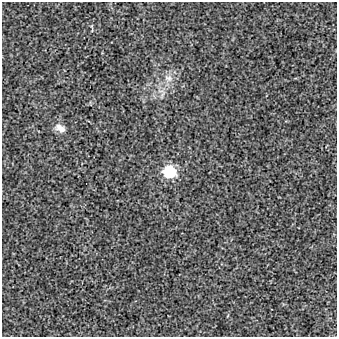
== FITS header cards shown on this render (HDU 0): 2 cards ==
NAXIS1  =                  335 / Axis length
NAXIS2  =                  335 / Axis length

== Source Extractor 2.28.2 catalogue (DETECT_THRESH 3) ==
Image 335 x 335 px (HDU 0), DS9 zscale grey, 1 PNG px = 1 image px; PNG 339 x 339 px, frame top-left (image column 1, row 335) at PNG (2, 2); no overlay
Background 6.89e-05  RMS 0.0026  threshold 0.00779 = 3 sigma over >= 5 px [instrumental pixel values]
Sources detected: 3; all 3 listed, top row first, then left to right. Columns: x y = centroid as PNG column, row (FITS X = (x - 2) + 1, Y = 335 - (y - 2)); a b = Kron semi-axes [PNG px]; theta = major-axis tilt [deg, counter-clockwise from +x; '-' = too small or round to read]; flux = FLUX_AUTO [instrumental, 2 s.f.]
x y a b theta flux
168 78 14 9 -25 1.5
60 128 14 9 -32 1.3
169 172 9 8 - 10